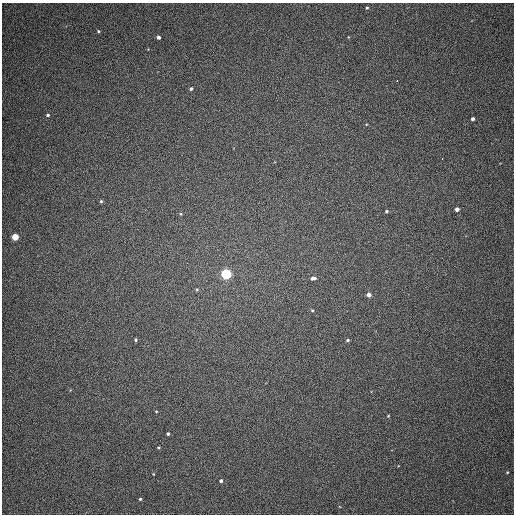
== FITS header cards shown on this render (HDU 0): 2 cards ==
NAXIS1  =                  512
NAXIS2  =                  512

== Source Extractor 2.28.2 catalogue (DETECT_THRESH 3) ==
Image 512 x 512 px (HDU 0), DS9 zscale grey, 1 PNG px = 1 image px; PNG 516 x 516 px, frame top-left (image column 1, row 512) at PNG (2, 3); no overlay
Background 395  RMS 9.9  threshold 29.7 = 3 sigma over >= 5 px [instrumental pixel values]
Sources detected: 28; all 28 listed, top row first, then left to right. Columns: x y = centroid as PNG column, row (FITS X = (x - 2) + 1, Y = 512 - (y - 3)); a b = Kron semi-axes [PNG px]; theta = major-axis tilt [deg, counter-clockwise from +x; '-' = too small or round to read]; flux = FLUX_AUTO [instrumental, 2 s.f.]
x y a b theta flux
367 8 4 4 - 890
98 31 3 3 - 740
158 37 4 3 - 2200
397 81 3 2 - 3800
191 89 4 4 - 1200
48 115 5 5 - 1300
473 119 3 3 - 1700
442 159 3 2 - 1900
101 201 4 4 - 1000
457 209 4 4 - 3700
386 211 4 3 - 950
181 214 4 3 - 610
15 237 4 4 - 20000
226 274 5 5 - 100000
313 278 8 4 8 2200
197 290 5 4 - 880
369 295 4 4 - 4000
312 310 4 4 - 730
136 340 3 3 - 770
348 340 4 3 - 1100
156 411 4 2 - 520
388 416 4 3 - 550
168 434 3 3 - 1300
158 447 5 3 - 640
507 472 3 3 - 580
153 474 3 3 - 480
221 481 4 3 - 1600
140 499 3 3 - 840